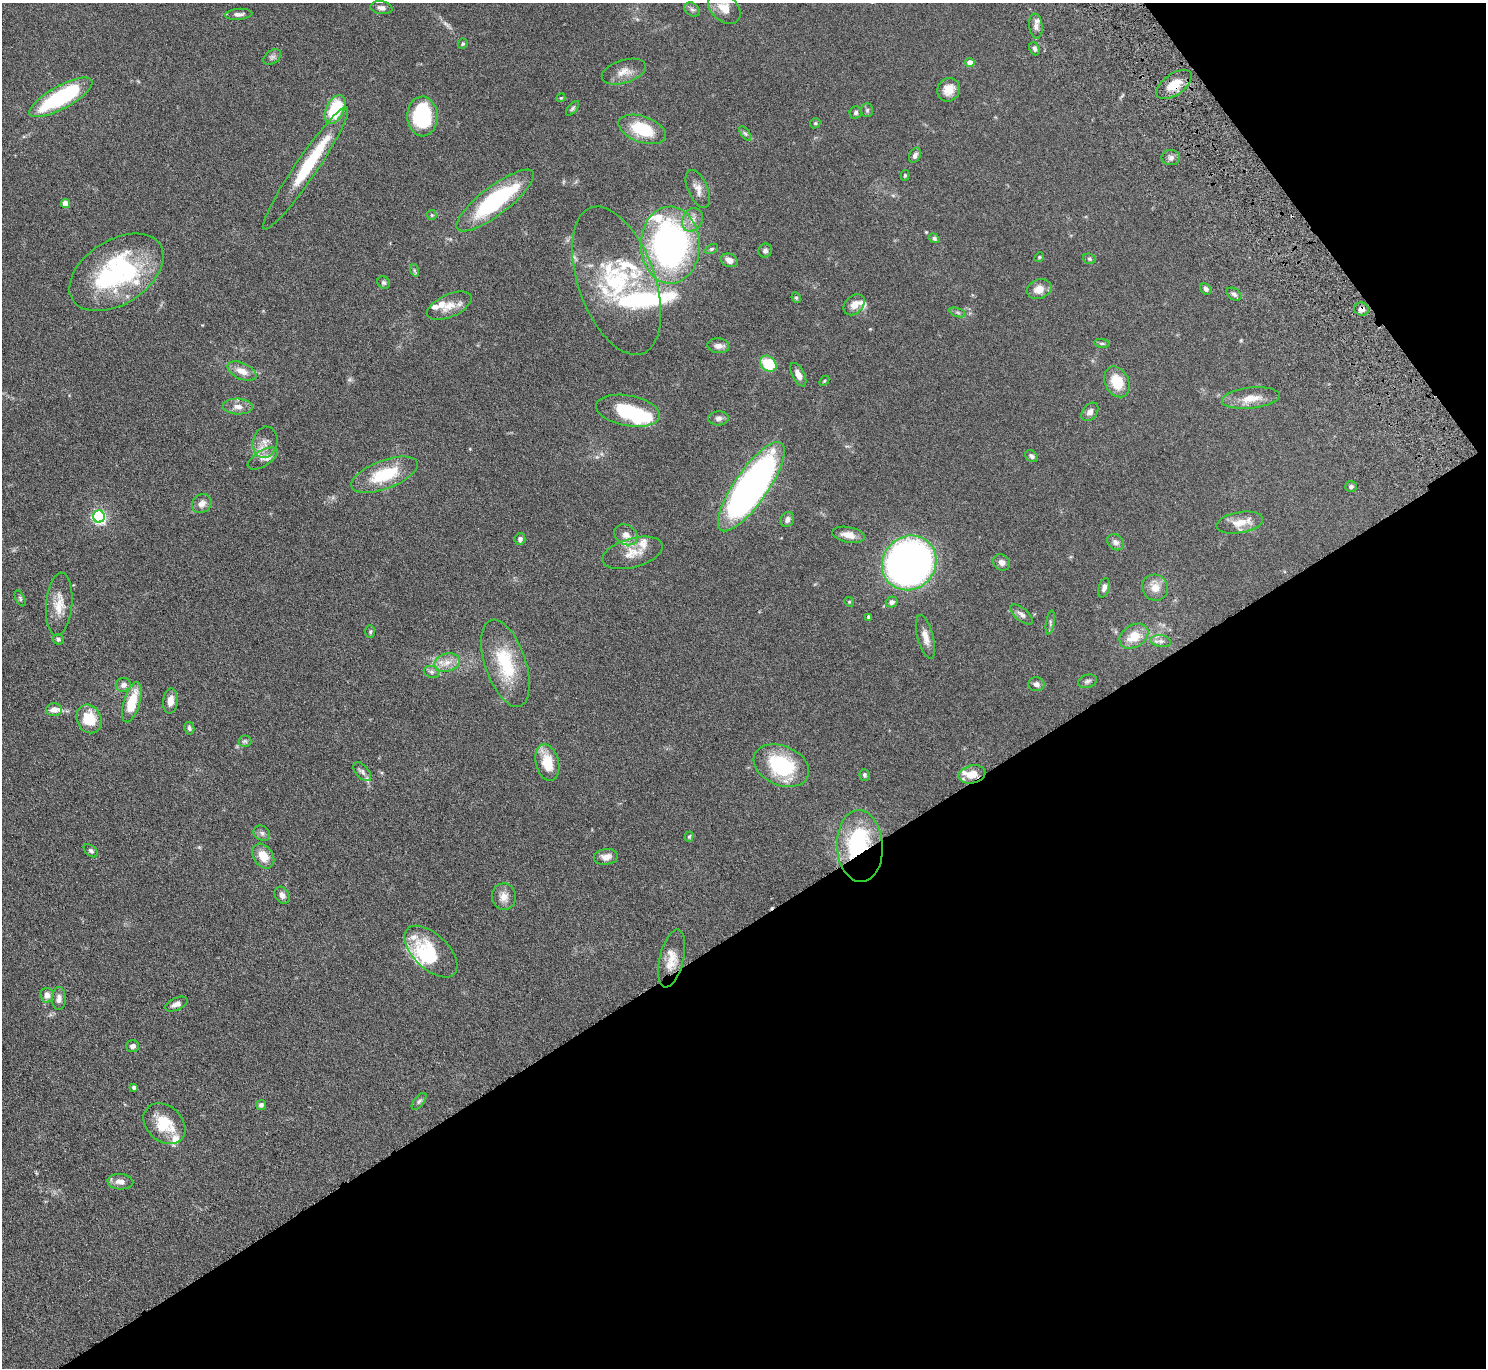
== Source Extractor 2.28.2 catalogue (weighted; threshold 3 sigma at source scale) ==
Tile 12 of 4 x 4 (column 4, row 3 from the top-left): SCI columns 4504-5987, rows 1559-2924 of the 6037 x 5985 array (HDU 1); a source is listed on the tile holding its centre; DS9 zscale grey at full resolution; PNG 1488 x 1370 px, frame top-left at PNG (2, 3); each listed source drawn as its Kron ellipse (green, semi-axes under 4 px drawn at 4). Shown black and unused: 36% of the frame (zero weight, under 4 of 8 exposures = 3% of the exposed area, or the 3 px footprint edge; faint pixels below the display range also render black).
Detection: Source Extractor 2.28.2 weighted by HDU 2 'WHT'; one run over the whole footprint, this tile lists its part. Background 0.0883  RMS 0.0051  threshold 0.021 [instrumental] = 3 sigma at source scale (4.09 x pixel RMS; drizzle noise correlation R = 1.36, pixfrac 0.8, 0.05/0.05 arcsec/px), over >= 5 px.
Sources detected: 153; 1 too faint to see at this stretch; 5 inside a brighter object's white glare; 1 cosmic-ray / hot-pixel residue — neither listed nor drawn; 17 inside a brighter listed object's ellipse — not listed separately; the other 129 listed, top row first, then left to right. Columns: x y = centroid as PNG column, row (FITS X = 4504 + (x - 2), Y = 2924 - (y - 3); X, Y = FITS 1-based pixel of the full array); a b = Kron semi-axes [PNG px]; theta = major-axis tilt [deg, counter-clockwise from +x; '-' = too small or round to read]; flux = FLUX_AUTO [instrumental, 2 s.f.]
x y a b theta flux
381 8 11 6 -7 2
724 8 19 13 -43 6.1
692 9 8 6 -39 1.2
239 14 14 5 4 1.8
1036 26 12 6 -84 1.9
463 44 5 4 - 0.61
1035 49 7 5 -67 1.1
272 57 10 6 35 1.3
970 63 4 4 - 5.8
624 72 23 11 17 4.8
1174 84 20 10 35 7.5
949 90 12 11 - 5.2
61 97 35 11 29 45
561 98 4 4 - 0.46
572 108 8 4 49 0.84
335 109 15 9 64 22
867 110 7 5 88 0.88
856 113 6 6 - 1
422 116 20 15 -88 37
815 123 5 4 - 0.57
642 129 25 13 -19 19
745 133 8 4 -53 0.83
915 155 8 5 64 1.4
1171 157 9 7 2 1.7
306 168 73 11 56 27
905 175 5 4 - 0.59
698 189 20 10 -66 3.5
495 200 47 14 37 50
65 203 4 4 - 5.7
432 215 5 5 - 0.55
692 220 12 10 60 3.4
934 238 6 4 -34 0.87
670 245 38 29 -89 140
712 249 7 4 26 0.72
765 250 7 6 - 1.3
1039 257 5 4 - 0.51
1089 259 6 5 - 0.68
729 260 8 6 -19 3
414 270 6 4 -72 0.69
116 272 52 32 32 64
617 281 77 38 -70 54
384 283 6 6 - 0.88
1039 289 12 9 21 4.6
1206 289 6 5 - 1.2
1234 294 8 5 -36 1.3
796 298 5 4 - 0.7
854 305 12 8 44 3.8
449 306 24 11 24 6.2
1361 309 7 6 - 1.9
957 312 8 3 -19 0.84
1102 343 8 4 -8 0.7
718 346 11 7 -6 2.4
768 364 9 7 -44 14
242 371 15 8 -25 4.6
798 375 13 6 -63 3.4
824 381 6 3 45 0.5
1117 382 16 11 -64 11
1251 398 29 10 6 7.4
238 407 15 8 -3 3.4
628 411 32 15 -11 23
1090 412 10 7 52 2
718 418 10 7 2 1.6
265 442 16 12 76 4.7
1031 456 7 5 -36 1.3
263 458 17 7 31 3.3
384 475 35 14 20 20
751 487 53 16 55 220
1351 487 6 5 - 0.98
202 504 10 9 - 2.8
99 516 6 6 - 87
787 520 8 6 65 1.8
1240 523 23 10 10 6.7
626 535 12 9 -32 3.7
848 535 16 7 -11 4.3
520 539 6 5 - 1.4
1116 542 9 7 -38 1.9
633 553 31 14 16 7.9
1001 562 9 7 -37 2.2
909 563 28 26 47 220
1104 588 10 5 73 1.7
1155 588 13 12 - 4.9
20 598 8 4 -64 0.79
849 602 5 4 - 0.51
892 602 6 5 - 1.7
59 604 31 13 85 7.7
1022 615 14 6 -39 1.9
869 617 4 3 - 1.1
1050 623 12 3 81 1
370 632 6 5 - 0.67
1134 636 15 11 32 8.3
925 637 22 8 -75 4
58 639 6 5 - 1.1
1161 641 10 6 -9 1.7
447 663 13 9 14 4.3
505 663 45 20 -71 24
431 672 8 6 -21 1.2
1087 681 10 6 17 1.3
1036 684 8 7 - 1.7
123 685 7 7 - 2.1
170 701 12 7 84 3.5
132 702 21 8 74 13
54 710 8 6 3 2.8
89 719 15 12 -67 12
189 728 6 5 - 1.1
245 741 6 6 - 0.94
547 763 19 11 -76 11
781 766 29 19 -23 33
362 772 11 6 -48 1.5
972 774 13 9 12 6.4
864 775 6 5 - 0.85
262 833 9 7 -35 1.4
689 837 5 4 - 0.64
860 846 36 23 -87 49
91 851 8 5 -40 1.1
263 856 13 9 -55 6.8
606 857 12 8 7 3.1
282 895 9 7 -58 2
504 897 13 12 - 3.8
431 952 33 17 -44 19
672 958 29 12 76 7
47 995 7 6 - 2.6
59 999 11 7 89 2.3
176 1004 12 6 24 2.3
133 1046 6 5 - 1.8
134 1087 4 4 - 0.88
419 1101 10 5 51 1.1
261 1105 5 5 - 1.1
164 1124 23 17 -43 13
120 1182 13 7 -4 3.1
Overlapping masked pixels (flux is a lower limit): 3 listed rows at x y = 1174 84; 1361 309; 860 846
Isophote crosses this tile's border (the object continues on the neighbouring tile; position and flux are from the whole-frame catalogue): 1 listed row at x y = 724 8